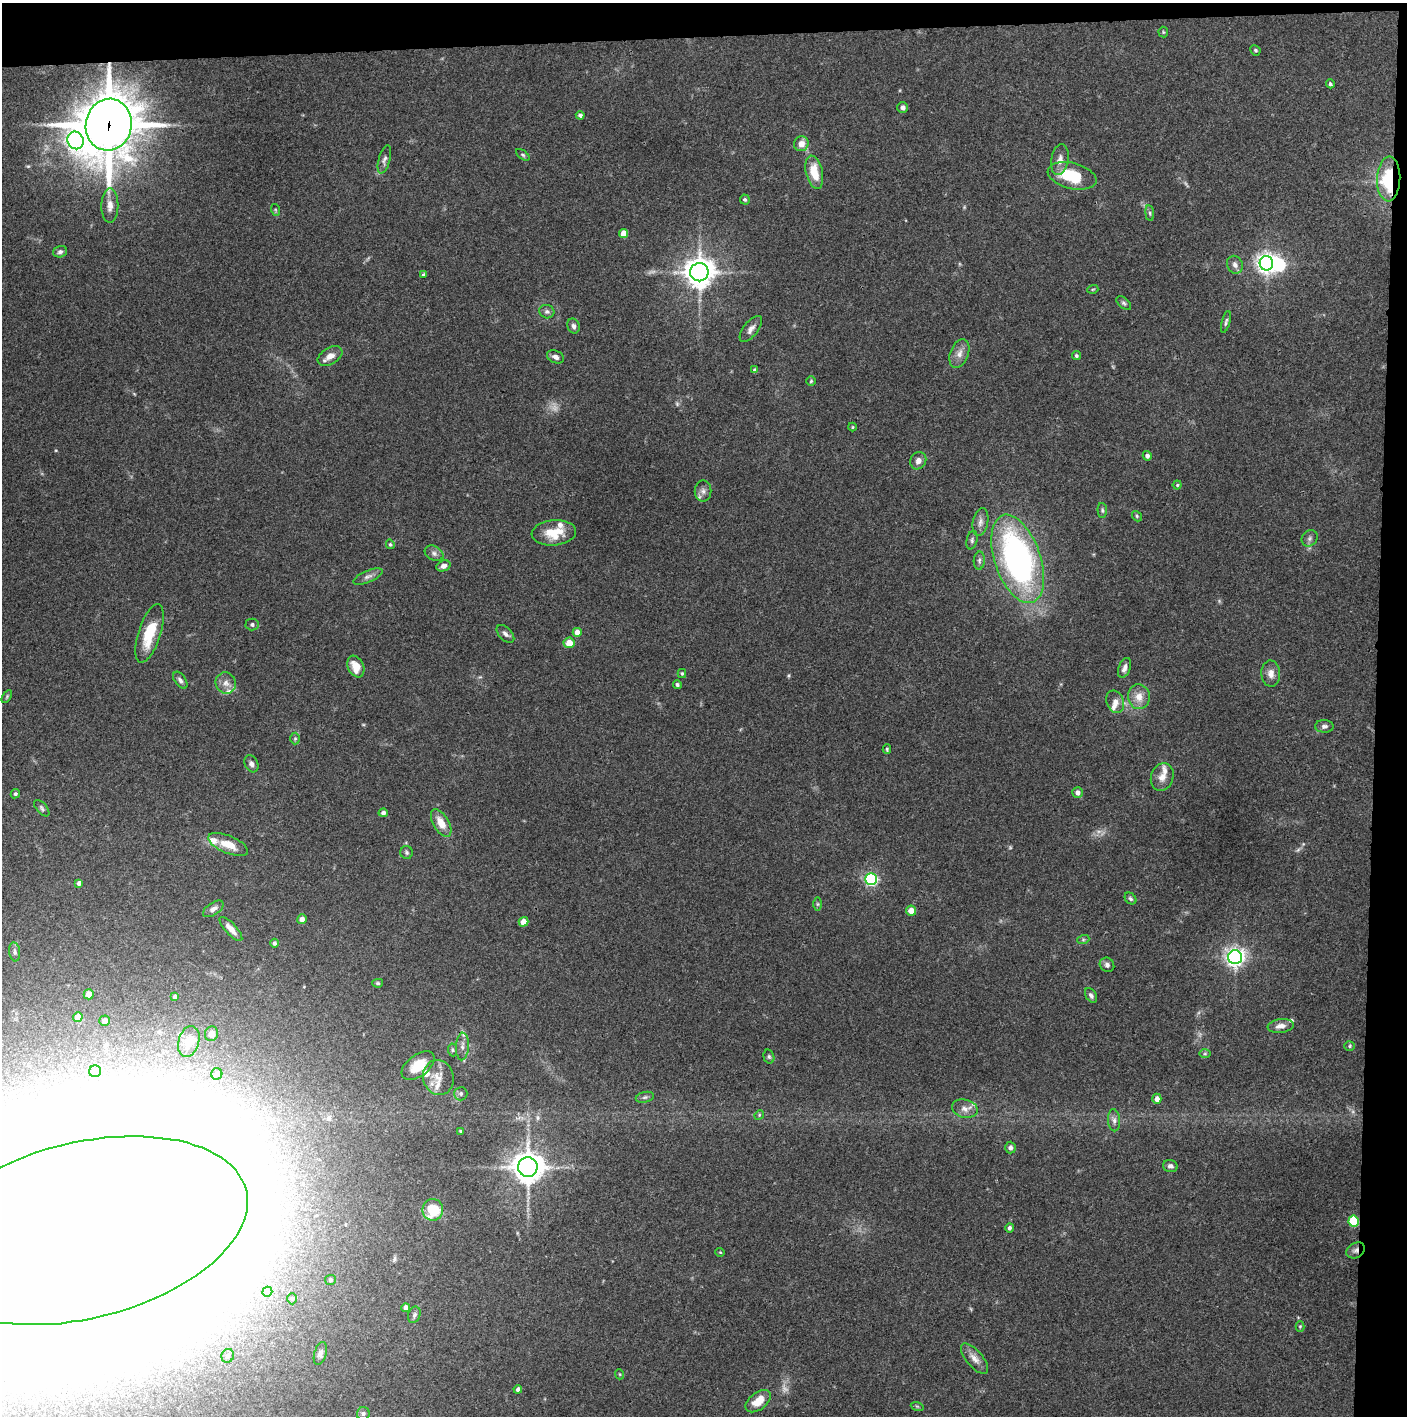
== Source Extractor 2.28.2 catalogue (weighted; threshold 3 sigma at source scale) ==
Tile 3 of 3 x 3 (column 3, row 1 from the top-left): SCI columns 2813-4217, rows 2830-4243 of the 4221 x 4245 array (HDU 1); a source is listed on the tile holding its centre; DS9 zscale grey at full resolution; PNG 1409 x 1418 px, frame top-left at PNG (2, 3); each listed source drawn as its Kron ellipse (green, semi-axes under 4 px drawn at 4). Shown black and unused: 5% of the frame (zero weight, under 3 of 4 exposures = <1% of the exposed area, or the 3 px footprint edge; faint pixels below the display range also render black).
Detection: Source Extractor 2.28.2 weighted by HDU 2 'WHT'; one run over the whole footprint, this tile lists its part. Background 0.0748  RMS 0.0055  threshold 0.0247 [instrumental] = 3 sigma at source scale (4.5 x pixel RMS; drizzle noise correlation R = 1.50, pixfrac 1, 0.05/0.05 arcsec/px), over >= 5 px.
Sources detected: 167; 7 too faint to see at this stretch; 8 inside a brighter object's white glare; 1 cosmic-ray / hot-pixel residue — neither listed nor drawn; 9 inside a brighter listed object's ellipse — not listed separately; the other 142 listed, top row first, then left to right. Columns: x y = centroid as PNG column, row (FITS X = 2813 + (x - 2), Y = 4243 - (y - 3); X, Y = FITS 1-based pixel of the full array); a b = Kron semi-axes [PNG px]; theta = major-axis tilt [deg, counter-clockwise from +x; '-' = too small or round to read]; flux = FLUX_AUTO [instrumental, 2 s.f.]
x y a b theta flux
1163 32 5 5 - 0.73
1255 50 5 4 - 0.88
1330 84 4 4 - 1.3
903 107 5 5 - 2.1
580 115 4 4 - 1.4
109 125 26 23 78 2300
75 140 9 8 - 230
801 144 7 7 - 5.1
523 155 8 4 -36 0.91
384 159 14 5 73 2.1
1060 160 15 8 80 4.3
814 172 17 8 -77 12
1072 176 25 13 -14 22
1389 179 22 11 87 35
745 200 5 5 - 1.1
110 206 17 8 89 4.5
276 210 6 4 -70 0.71
1150 213 8 4 -82 1
624 234 4 4 - 9.6
60 252 7 5 16 1.6
1266 263 7 6 - 320
1235 265 9 7 -66 2.4
699 272 9 9 - 750
423 275 4 3 - 0.96
1093 289 5 3 - 0.59
1124 303 9 5 -40 1.2
547 312 7 6 - 1.7
1226 322 11 4 75 1.2
573 326 7 6 - 2
751 329 15 7 52 3.1
959 353 15 9 69 4.2
330 356 13 8 31 4.5
1076 356 5 4 - 1.1
555 357 9 6 -24 2.3
755 370 4 4 - 1.3
811 381 5 4 - 0.72
852 427 4 4 - 0.58
1147 456 5 4 - 1.7
918 461 9 7 59 3.1
1177 485 4 4 - 0.7
703 491 10 8 -89 2.6
1102 510 7 4 -87 0.97
1137 516 5 4 - 0.76
980 522 14 7 79 3.1
554 533 22 12 5 13
1310 538 8 7 - 1.7
972 540 9 5 77 1.4
390 544 5 4 - 0.83
434 553 10 7 -29 2.1
1018 559 46 23 -71 170
979 561 9 5 87 1.5
443 566 7 5 20 2.6
368 576 16 5 22 2.5
252 624 6 6 - 1.3
577 632 4 4 - 5.5
149 633 30 11 72 19
505 634 11 6 -46 2.1
569 643 5 5 - 7.1
356 667 11 8 -67 8.3
1125 668 10 6 68 2.9
682 673 4 4 - 0.73
1271 673 13 9 -88 4.2
180 680 10 5 -54 1.7
226 683 11 10 - 3.7
677 685 4 4 - 1
7 696 7 4 59 0.8
1139 697 12 11 - 6.2
1115 702 11 8 -69 3.4
1324 726 9 6 -1 1.8
295 739 6 5 - 0.84
887 749 4 3 - 0.71
251 764 9 6 -63 2.2
1162 777 14 11 71 4.6
1077 793 5 5 - 2.3
15 794 5 4 - 0.97
42 808 10 5 -48 1.3
383 813 4 4 - 1.7
441 823 15 8 -60 8.3
228 844 21 8 -23 8.9
407 852 6 6 - 1.1
871 879 6 6 - 100
79 883 4 4 - 2.3
1130 899 6 5 - 1
818 904 6 4 -90 0.88
213 909 12 6 34 2.9
911 911 5 5 - 5.8
302 919 5 4 - 3.1
524 922 5 4 - 5.4
231 929 15 5 -47 4.3
1083 940 6 4 19 0.85
274 943 4 4 - 1.3
15 952 9 5 -82 1.4
1235 957 7 7 - 290
1107 965 8 6 -42 1.8
378 983 5 4 - 0.77
89 994 5 5 - 4.5
1091 995 8 5 -58 1.7
175 997 4 4 - 2
78 1017 5 4 - 9.4
105 1021 5 5 - 2.4
1281 1026 13 7 7 3.8
211 1034 7 6 - 2.6
189 1041 16 10 74 7.9
462 1046 14 6 87 3
1350 1046 5 5 - 0.73
452 1050 6 4 -83 0.87
1205 1054 6 4 1 0.82
769 1057 7 5 -74 1
418 1066 19 10 37 12
95 1071 6 6 - 2.7
217 1074 6 5 - 2.9
438 1077 17 15 -74 7.2
461 1094 6 6 - 1.5
645 1097 9 5 13 1.3
1157 1099 5 4 - 3.4
965 1109 13 9 -15 3.7
759 1115 5 4 - 0.67
1114 1120 11 6 -85 2.3
460 1131 4 3 - 0.6
1010 1148 6 5 - 1.8
1170 1166 7 6 - 1.9
528 1167 10 10 - 790
433 1210 11 10 - 19
1354 1221 5 5 - 33
1009 1228 5 4 - 1.4
83 1231 168 88 14 30000
1356 1250 9 7 30 2.3
720 1252 5 3 - 0.44
330 1280 5 5 - 1
267 1292 5 4 - 3.1
292 1299 5 4 - 0.93
406 1308 4 4 - 3.2
414 1315 8 6 69 1.3
1300 1326 5 4 - 0.69
320 1353 12 6 74 2
228 1356 7 6 - 2
974 1359 18 8 -50 4.3
619 1374 5 3 - 0.49
518 1389 4 4 - 2.1
758 1401 14 8 38 8.8
917 1406 6 4 -19 0.69
363 1414 6 6 - 1.3
Overlapping masked pixels (flux is a lower limit): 4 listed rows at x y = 109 125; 1389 179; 1354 1221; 1356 1250
Isophote crosses this tile's border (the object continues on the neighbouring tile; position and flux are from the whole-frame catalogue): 1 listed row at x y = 83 1231